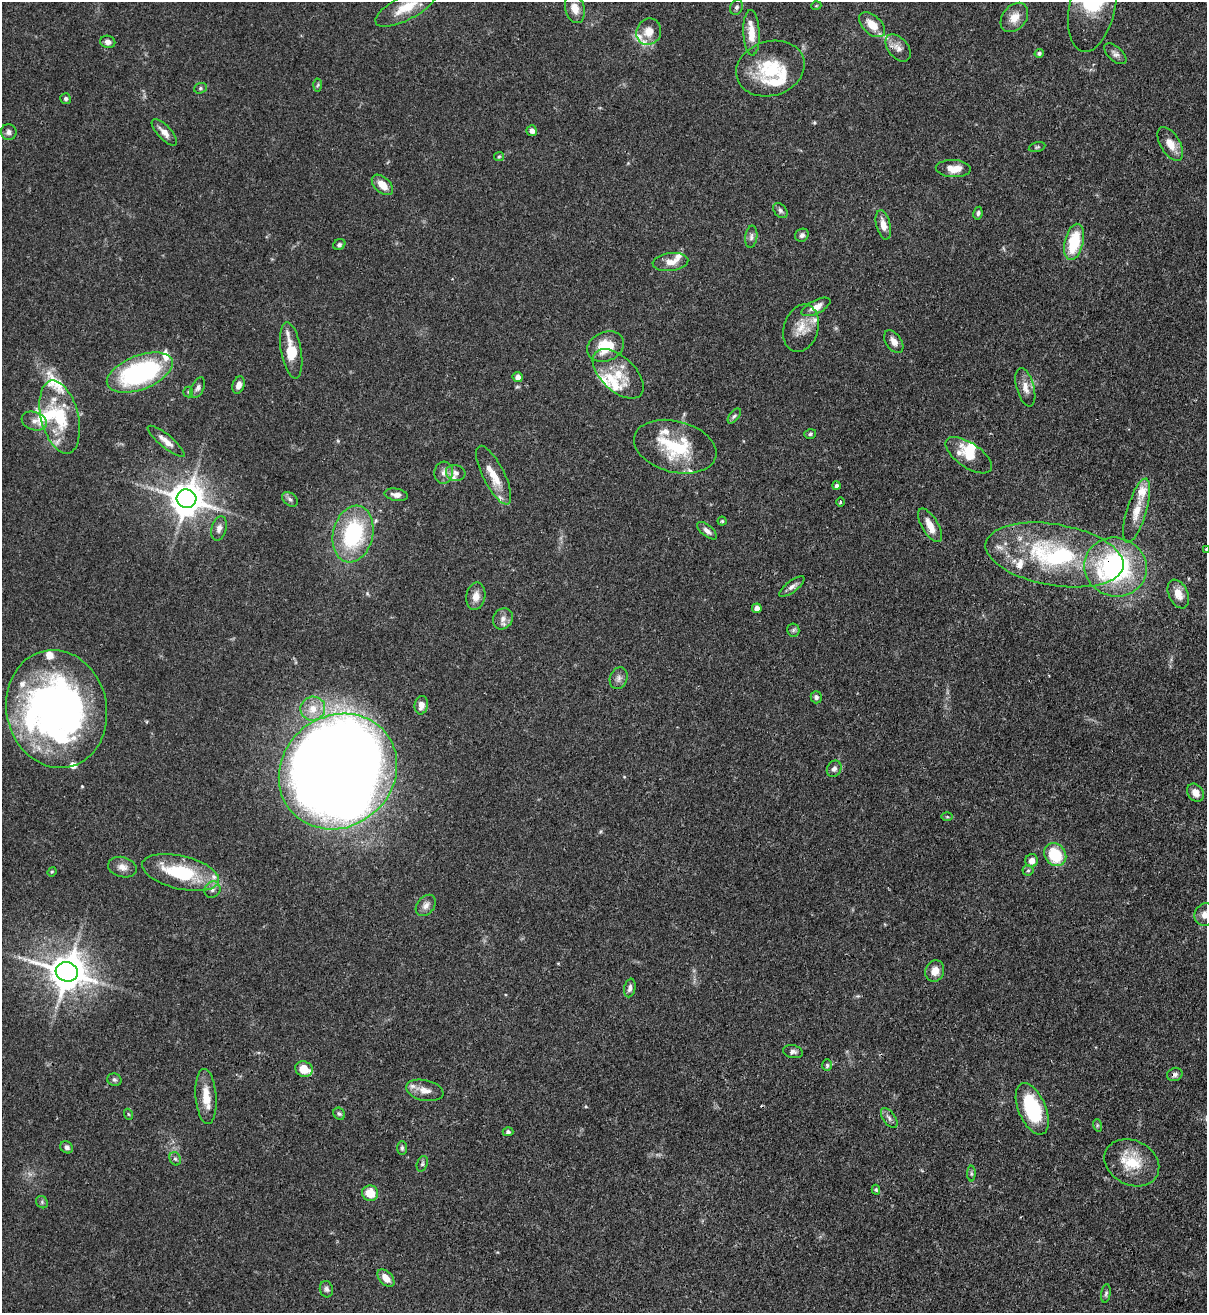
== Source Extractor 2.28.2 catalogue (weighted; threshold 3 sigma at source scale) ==
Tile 6 of 4 x 4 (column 2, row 2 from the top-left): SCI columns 1426-2630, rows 2656-3966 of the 5383 x 5308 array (HDU 1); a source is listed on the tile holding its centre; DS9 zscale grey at full resolution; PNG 1209 x 1315 px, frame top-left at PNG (2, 2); each listed source drawn as its Kron ellipse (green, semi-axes under 4 px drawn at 4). Shown black and unused: <1% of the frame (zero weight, under 3 of 4 exposures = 7% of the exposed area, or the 3 px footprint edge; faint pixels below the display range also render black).
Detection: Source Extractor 2.28.2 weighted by HDU 2 'WHT'; one run over the whole footprint, this tile lists its part. Background 0.1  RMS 0.0041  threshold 0.0185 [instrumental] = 3 sigma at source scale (4.5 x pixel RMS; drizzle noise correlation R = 1.50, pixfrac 1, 0.05/0.05 arcsec/px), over >= 5 px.
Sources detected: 152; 1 too faint to see at this stretch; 4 inside a brighter object's white glare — neither listed nor drawn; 26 inside a brighter listed object's ellipse — not listed separately; the other 121 listed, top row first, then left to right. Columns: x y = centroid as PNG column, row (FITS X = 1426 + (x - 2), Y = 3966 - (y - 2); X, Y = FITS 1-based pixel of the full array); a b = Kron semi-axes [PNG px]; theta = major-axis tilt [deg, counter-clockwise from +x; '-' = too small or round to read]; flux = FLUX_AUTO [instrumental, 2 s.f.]
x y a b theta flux
1092 5 48 23 79 25
816 6 5 3 - 0.34
406 7 34 12 28 11
737 7 8 6 66 1.2
575 8 15 9 -75 4.4
1014 17 16 12 51 5.1
872 25 15 9 -43 6.6
649 32 13 12 - 5
751 33 23 8 -87 6.5
108 42 7 6 - 1.9
898 48 15 10 -50 3.5
1039 53 4 4 - 0.85
1115 54 13 7 -42 1.8
770 68 35 27 17 22
318 85 6 4 86 0.69
200 88 6 5 - 0.76
66 99 5 5 - 0.9
532 131 5 5 - 1.7
9 132 8 8 - 1.5
164 132 17 7 -47 3.4
1170 144 19 10 -60 4.9
1037 147 8 4 14 0.71
499 157 5 4 - 0.55
953 168 17 8 -3 5.3
382 185 13 7 -43 4.7
780 211 8 6 -51 1.2
978 213 6 4 80 0.87
883 225 15 7 -76 3.9
802 235 7 6 - 1.4
751 237 11 6 83 1.5
1074 242 18 9 76 18
339 245 6 5 - 0.98
670 262 18 9 6 4.2
816 307 16 6 27 4
801 328 24 17 73 7.2
894 342 13 8 -56 2.9
606 347 19 14 22 12
291 350 28 10 -80 12
140 373 35 17 21 66
618 374 31 17 -43 11
518 377 5 5 - 2.2
239 385 9 6 71 2.5
1025 387 20 9 -75 3.9
198 388 11 6 64 1.5
188 392 5 5 - 0.62
734 416 9 4 51 0.89
60 417 37 18 -76 21
34 421 13 9 -18 2.5
810 434 6 4 17 0.69
166 441 23 6 -39 3.5
675 447 42 25 -15 26
969 455 27 12 -34 8.2
444 473 11 9 85 2.6
456 473 10 8 -17 2
494 475 32 11 -63 8.5
837 485 4 4 - 1
396 495 12 6 -10 2.4
186 499 10 9 - 910
290 499 9 6 -37 1.2
840 502 5 3 - 0.48
1137 511 33 9 73 7.4
722 521 4 4 - 0.49
930 525 19 8 -59 4.9
219 528 12 7 75 2.2
707 531 12 5 -40 1.8
353 534 29 20 76 41
1206 549 3 3 - 0.68
1055 555 70 30 -10 65
1115 567 31 29 -17 66
792 586 15 5 37 1.9
1178 594 15 9 -65 4.5
476 596 14 9 80 3.5
757 608 5 4 - 2.6
503 619 11 9 53 2.4
793 630 6 6 - 1
619 678 11 8 71 2
816 697 6 5 - 1.1
421 705 9 6 82 2.9
57 709 59 50 -78 190
313 709 12 12 - 6.1
834 769 8 7 - 1.6
338 771 61 55 39 1100
1196 793 10 7 -52 3.3
947 817 6 4 -1 0.51
1055 855 12 10 -51 16
1032 861 6 6 - 2.9
122 867 14 10 -14 3
1028 870 5 5 - 0.68
52 872 5 4 - 0.47
181 872 39 16 -13 27
212 890 9 7 47 1.6
426 905 12 8 50 2.3
1205 914 11 10 - 3
935 971 11 9 68 3.9
67 972 11 9 -15 1100
630 988 9 5 78 1.5
793 1052 10 6 -10 1.4
827 1065 6 4 -89 0.71
304 1069 9 7 -24 7
1175 1074 8 6 25 1.3
114 1080 7 6 - 1
425 1090 19 10 -12 3.9
206 1096 28 10 -86 7.8
1032 1109 27 13 -67 30
128 1114 5 3 - 0.43
339 1114 6 5 - 0.79
889 1118 12 6 -54 1.6
1097 1125 6 4 -73 0.57
508 1132 5 4 - 1
67 1147 7 5 -36 1.3
402 1148 7 5 90 0.79
175 1159 7 5 -65 0.89
1132 1163 28 22 -27 15
422 1164 8 5 71 0.91
971 1174 8 4 -90 0.79
876 1190 5 3 - 0.59
370 1193 8 7 - 7.8
42 1202 6 5 - 0.73
386 1278 10 6 -45 3.9
326 1289 8 6 -75 1.2
1106 1293 9 4 82 0.89
Overlapping masked pixels (flux is a lower limit): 2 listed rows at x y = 1115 567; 57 709
Isophote crosses this tile's border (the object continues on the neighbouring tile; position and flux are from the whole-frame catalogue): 5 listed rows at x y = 1092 5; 406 7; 1206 549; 57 709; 1205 914